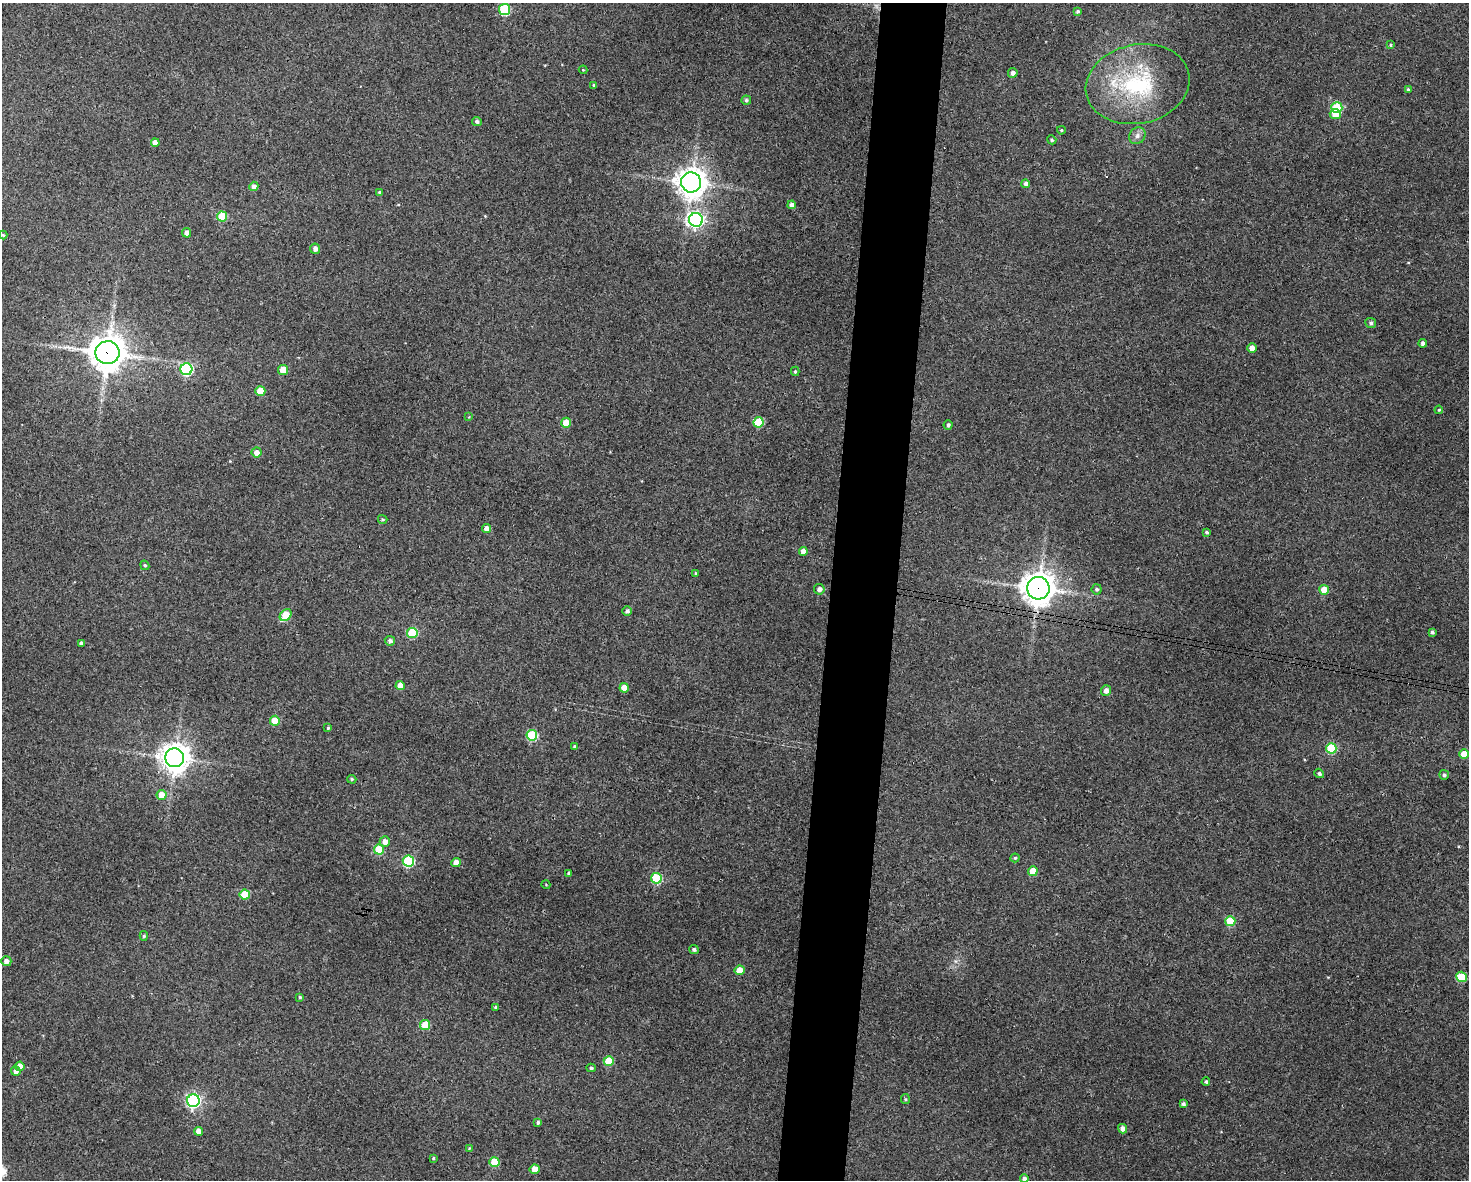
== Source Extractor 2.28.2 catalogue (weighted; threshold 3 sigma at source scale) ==
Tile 5 of 3 x 4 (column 2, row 2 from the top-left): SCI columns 1582-3048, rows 2364-3541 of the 4744 x 4723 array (HDU 1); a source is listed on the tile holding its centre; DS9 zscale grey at full resolution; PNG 1471 x 1182 px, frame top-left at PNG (2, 3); each listed source drawn as its Kron ellipse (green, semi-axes under 4 px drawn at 4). Shown black and unused: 5% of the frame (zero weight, under 3 of 4 exposures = <1% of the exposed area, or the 3 px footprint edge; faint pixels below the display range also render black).
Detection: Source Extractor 2.28.2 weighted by HDU 2 'WHT'; one run over the whole footprint, this tile lists its part. Background 0.124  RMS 0.0062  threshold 0.0281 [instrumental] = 3 sigma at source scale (4.5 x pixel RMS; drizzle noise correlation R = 1.50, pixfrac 1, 0.05/0.05 arcsec/px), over >= 5 px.
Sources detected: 107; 1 too faint to see at this stretch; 1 cosmic-ray / hot-pixel residue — neither listed nor drawn; the other 105 listed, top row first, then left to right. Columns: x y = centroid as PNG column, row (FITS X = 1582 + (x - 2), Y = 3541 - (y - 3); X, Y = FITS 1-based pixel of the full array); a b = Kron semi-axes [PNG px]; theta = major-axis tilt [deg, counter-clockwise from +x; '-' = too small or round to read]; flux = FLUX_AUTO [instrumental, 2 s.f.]
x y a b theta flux
505 10 5 5 - 49
1078 11 4 4 - 1.1
1390 45 4 3 - 0.77
583 70 4 4 - 0.56
1013 73 5 5 - 2.3
1138 84 52 39 12 70
594 85 4 4 - 0.86
1408 90 4 3 - 0.95
746 100 5 4 - 1.2
1337 107 5 5 - 36
1335 114 5 5 - 6.8
477 121 5 4 - 1.6
1061 130 4 3 - 0.69
1137 136 9 7 50 2.7
1052 140 5 4 - 0.97
155 143 4 4 - 5
691 182 10 10 - 720
1026 184 4 4 - 2.4
254 186 4 4 - 2.6
380 192 3 3 - 1.2
792 205 4 4 - 3
222 216 5 5 - 24
696 220 7 6 - 200
187 233 5 4 - 3.2
3 235 4 4 - 0.71
315 249 5 5 - 2.6
1371 323 5 5 - 1.3
1423 343 4 4 - 2.3
1252 348 4 4 - 5
107 353 12 11 - 1200
186 369 6 6 - 78
283 370 5 5 - 13
795 371 4 4 - 1
260 391 5 5 - 11
1439 410 4 3 - 0.62
469 417 4 4 - 0.52
758 422 5 5 - 36
566 423 5 4 - 10
948 425 4 4 - 1.6
256 452 5 5 - 4.2
383 519 5 3 - 0.64
487 528 5 4 - 3.3
1206 532 4 3 - 0.96
803 551 4 4 - 4.1
145 565 5 4 - 0.79
696 573 4 3 - 0.66
1038 588 11 11 - 890
819 589 5 5 - 2.4
1097 589 5 5 - 1.2
1324 590 5 5 - 13
627 611 5 4 - 1.5
286 615 7 5 47 25
1432 632 4 3 - 1.4
412 633 5 5 - 36
390 641 5 4 - 2.1
81 644 4 4 - 2.5
400 685 4 4 - 6.2
624 688 5 4 - 8.6
1106 691 5 5 - 3.3
275 721 5 5 - 16
328 728 4 4 - 0.69
532 735 5 5 - 45
575 746 4 3 - 1.2
1331 748 5 5 - 36
1464 754 5 4 - 10
175 758 9 9 - 740
1319 773 5 4 - 1.3
1444 775 5 5 - 1.4
352 779 5 4 - 0.77
161 795 5 5 - 9.5
385 841 5 5 - 3.6
379 849 5 5 - 23
1015 858 4 4 - 0.81
408 861 5 5 - 59
456 862 4 4 - 6.1
1033 871 5 5 - 9.9
569 873 4 3 - 1.1
656 878 5 5 - 37
546 885 4 3 - 0.46
245 894 5 5 - 19
1230 921 5 5 - 24
144 936 5 4 - 0.94
694 949 5 4 - 1.5
6 961 5 5 - 2.9
739 970 5 4 - 7.8
1461 977 5 5 - 29
300 997 4 3 - 0.87
496 1007 4 3 - 1.2
425 1025 5 5 - 18
609 1061 5 5 - 21
20 1066 4 4 - 5.8
591 1068 4 4 - 1.2
16 1071 5 5 - 3
1206 1081 4 4 - 1.1
905 1099 5 4 - 0.77
193 1101 6 6 - 150
1183 1104 4 3 - 1.5
538 1122 4 4 - 1.2
1123 1129 5 4 - 3.2
198 1131 4 4 - 4.2
469 1148 4 4 - 0.53
433 1158 4 3 - 0.71
494 1162 5 5 - 20
535 1169 5 5 - 7.6
1024 1178 4 4 - 1.9
Overlapping masked pixels (flux is a lower limit): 2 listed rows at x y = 107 353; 1038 588